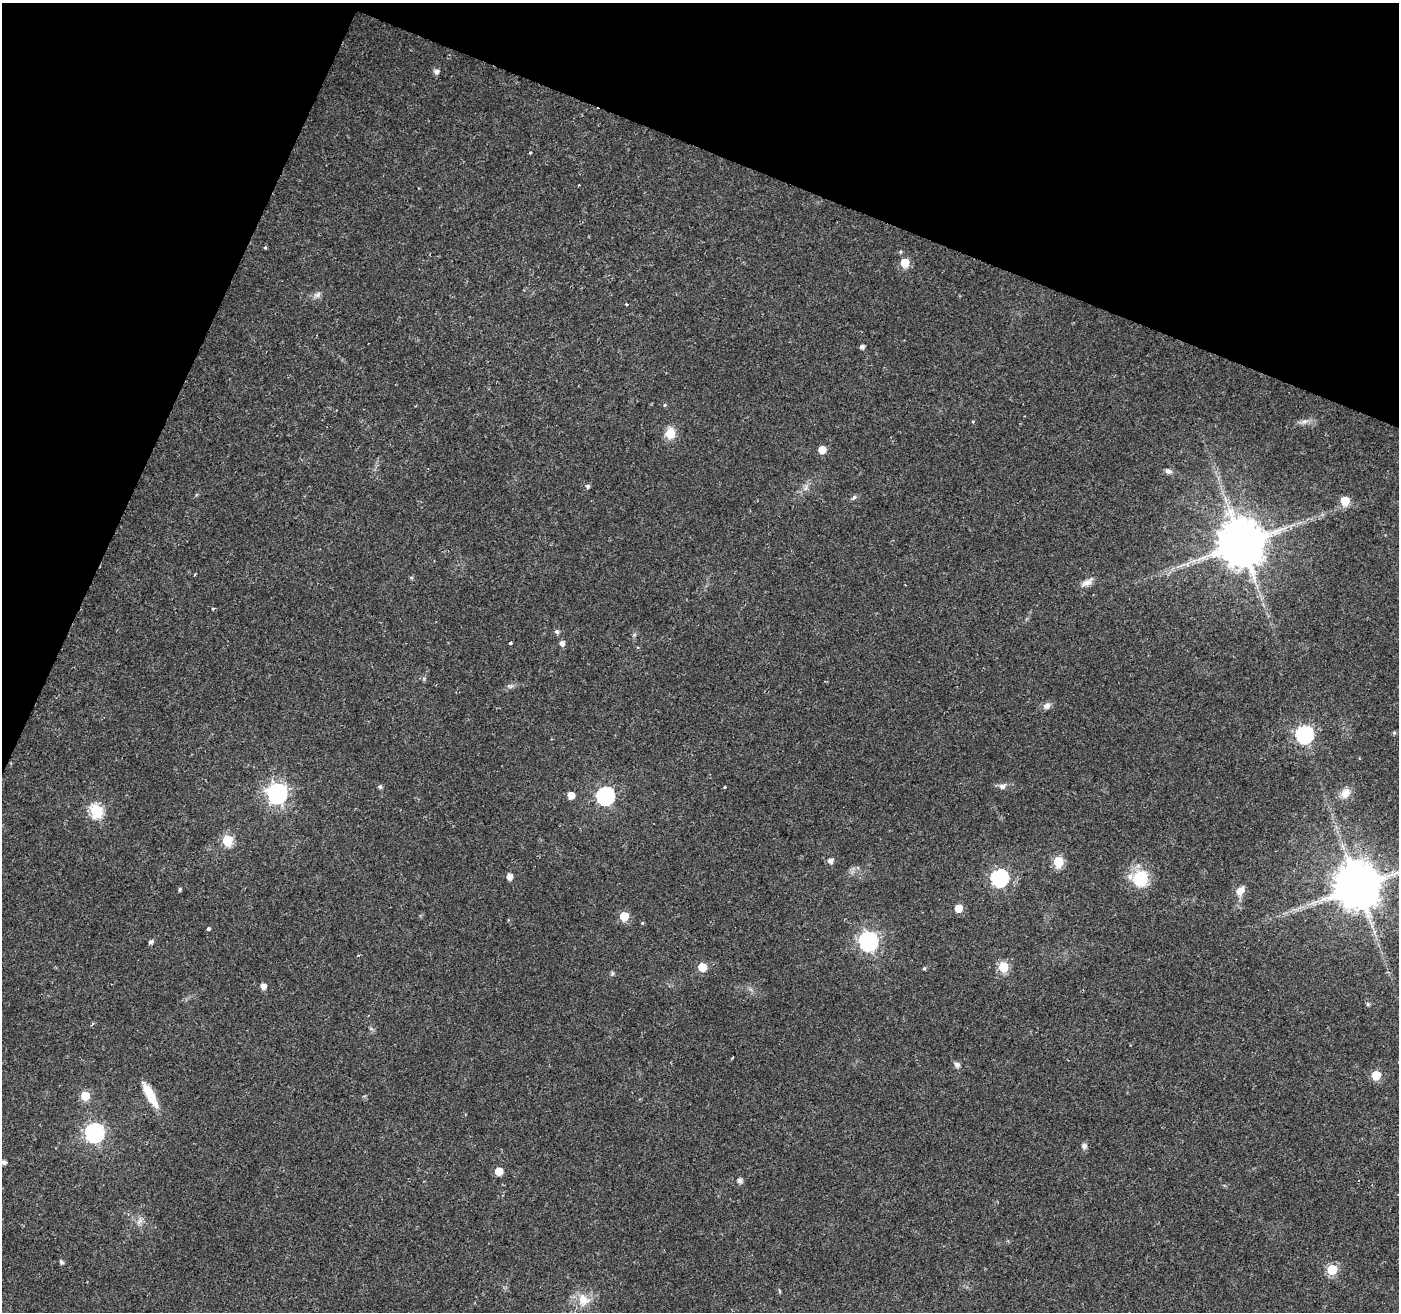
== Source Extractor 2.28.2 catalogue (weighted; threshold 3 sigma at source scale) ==
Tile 2 of 4 x 4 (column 2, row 1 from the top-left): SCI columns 1405-2801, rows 4206-5515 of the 5596 x 5722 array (HDU 1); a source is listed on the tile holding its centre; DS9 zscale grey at full resolution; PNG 1401 x 1314 px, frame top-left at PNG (2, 3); no overlay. Shown black and unused: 20% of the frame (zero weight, under 2 of 3 exposures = <1% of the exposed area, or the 3 px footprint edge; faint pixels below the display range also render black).
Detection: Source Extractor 2.28.2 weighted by HDU 2 'WHT'; one run over the whole footprint, this tile lists its part. Background 0.0211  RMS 0.003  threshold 0.0135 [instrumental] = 3 sigma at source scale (4.5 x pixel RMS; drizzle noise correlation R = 1.50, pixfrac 1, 0.0396/0.0396 arcsec/px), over >= 5 px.
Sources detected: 71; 1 cosmic-ray / hot-pixel residue — not listed; the other 70 listed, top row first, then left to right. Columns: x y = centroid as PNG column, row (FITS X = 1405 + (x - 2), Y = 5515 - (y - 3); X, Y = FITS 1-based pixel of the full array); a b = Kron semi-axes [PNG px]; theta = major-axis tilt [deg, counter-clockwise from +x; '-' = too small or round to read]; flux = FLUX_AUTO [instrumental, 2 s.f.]
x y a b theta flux
436 71 5 5 - 1.2
530 152 4 3 - 0.28
265 247 5 4 - 0.37
905 263 6 5 - 8
318 294 9 7 46 1.2
626 304 3 3 - 0.32
862 347 4 4 - 1.2
665 405 5 4 - 0.38
973 421 5 3 - 0.32
1304 421 11 4 11 1.2
670 433 11 10 - 5
822 450 5 5 - 4.9
1168 471 9 7 -13 1.1
588 486 5 4 - 0.78
805 488 10 4 61 1.1
854 498 9 4 42 0.67
1345 501 6 6 - 8.3
1241 544 13 12 - 1600
195 574 4 3 - 0.28
1087 582 17 7 31 2.1
213 608 5 2 - 0.35
557 632 6 5 - 0.82
510 643 4 3 - 0.99
562 643 6 5 - 1.3
510 686 9 5 19 0.84
1047 706 10 8 40 1.4
1394 733 5 4 - 0.44
1304 734 7 7 - 84
1002 786 10 8 27 1.3
380 787 5 5 - 0.7
725 787 4 3 - 0.66
277 793 8 8 - 160
1345 793 13 10 56 3.2
571 795 5 5 - 3.8
605 796 8 7 - 84
96 810 7 6 - 34
227 840 6 6 - 18
830 861 6 5 - 1.5
1058 862 6 6 - 17
509 877 5 5 - 2.3
1000 878 7 7 - 76
1140 879 17 15 -18 14
1357 887 13 12 - 1400
180 889 4 4 - 0.49
1240 890 12 8 50 2.6
959 908 5 5 - 5.5
624 916 6 5 - 9.6
642 923 4 4 - 0.33
208 929 4 3 - 2.1
868 941 8 7 - 130
151 942 5 4 - 0.8
702 967 5 5 - 8.7
1003 967 6 5 - 18
924 968 5 4 - 0.4
612 973 6 4 -72 0.43
263 986 5 5 - 2
1368 1004 5 5 - 0.46
957 1065 8 7 - 1
1376 1075 6 5 - 11
150 1095 35 9 -61 6.7
85 1096 6 5 - 9.9
95 1132 8 7 - 110
1084 1146 7 7 - 1
4 1162 4 4 - 1.1
499 1171 5 5 - 6.4
740 1180 5 5 - 1.4
140 1221 12 6 68 1.3
61 1262 6 5 - 0.65
1332 1269 6 6 - 17
583 1300 18 16 -49 5.5
Isophote crosses this tile's border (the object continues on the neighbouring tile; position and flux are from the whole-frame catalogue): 1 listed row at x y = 1357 887